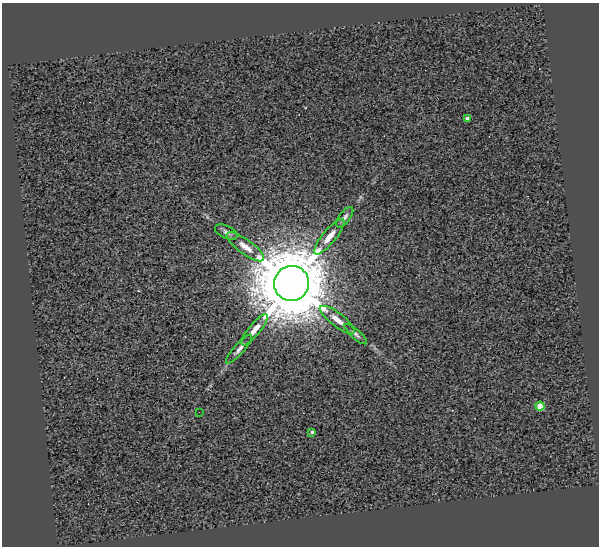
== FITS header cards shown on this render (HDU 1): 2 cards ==
NAXIS1  =                  597
NAXIS2  =                  544

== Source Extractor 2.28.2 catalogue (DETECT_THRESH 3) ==
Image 597 x 544 px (HDU 1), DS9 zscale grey, 1 PNG px = 1 image px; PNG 601 x 548 px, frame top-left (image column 1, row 544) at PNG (2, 3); each listed source drawn as its Kron ellipse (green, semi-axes under 4 px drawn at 4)
Background 0.443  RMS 2.6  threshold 7.83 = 3 sigma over >= 5 px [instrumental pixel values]
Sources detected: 13; all 13 listed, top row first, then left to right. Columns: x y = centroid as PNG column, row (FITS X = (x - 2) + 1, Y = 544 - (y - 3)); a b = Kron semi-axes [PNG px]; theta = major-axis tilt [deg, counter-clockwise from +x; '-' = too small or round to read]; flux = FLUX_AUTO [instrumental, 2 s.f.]
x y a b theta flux
467 119 4 3 - 5.8e+02
345 217 12 5 52 6.1e+02
226 232 12 6 -25 5.8e+02
329 237 22 6 50 1.9e+03
245 247 22 7 -36 2.0e+03
292 283 17 17 - 2.2e+06
337 320 21 6 -38 1.8e+03
254 330 19 6 51 1.7e+03
356 334 14 4 -41 5.5e+02
239 349 19 5 48 8.8e+02
540 406 4 4 - 4.6e+03
199 412 2 2 - 1.1e+02
312 432 3 3 - 3.5e+02